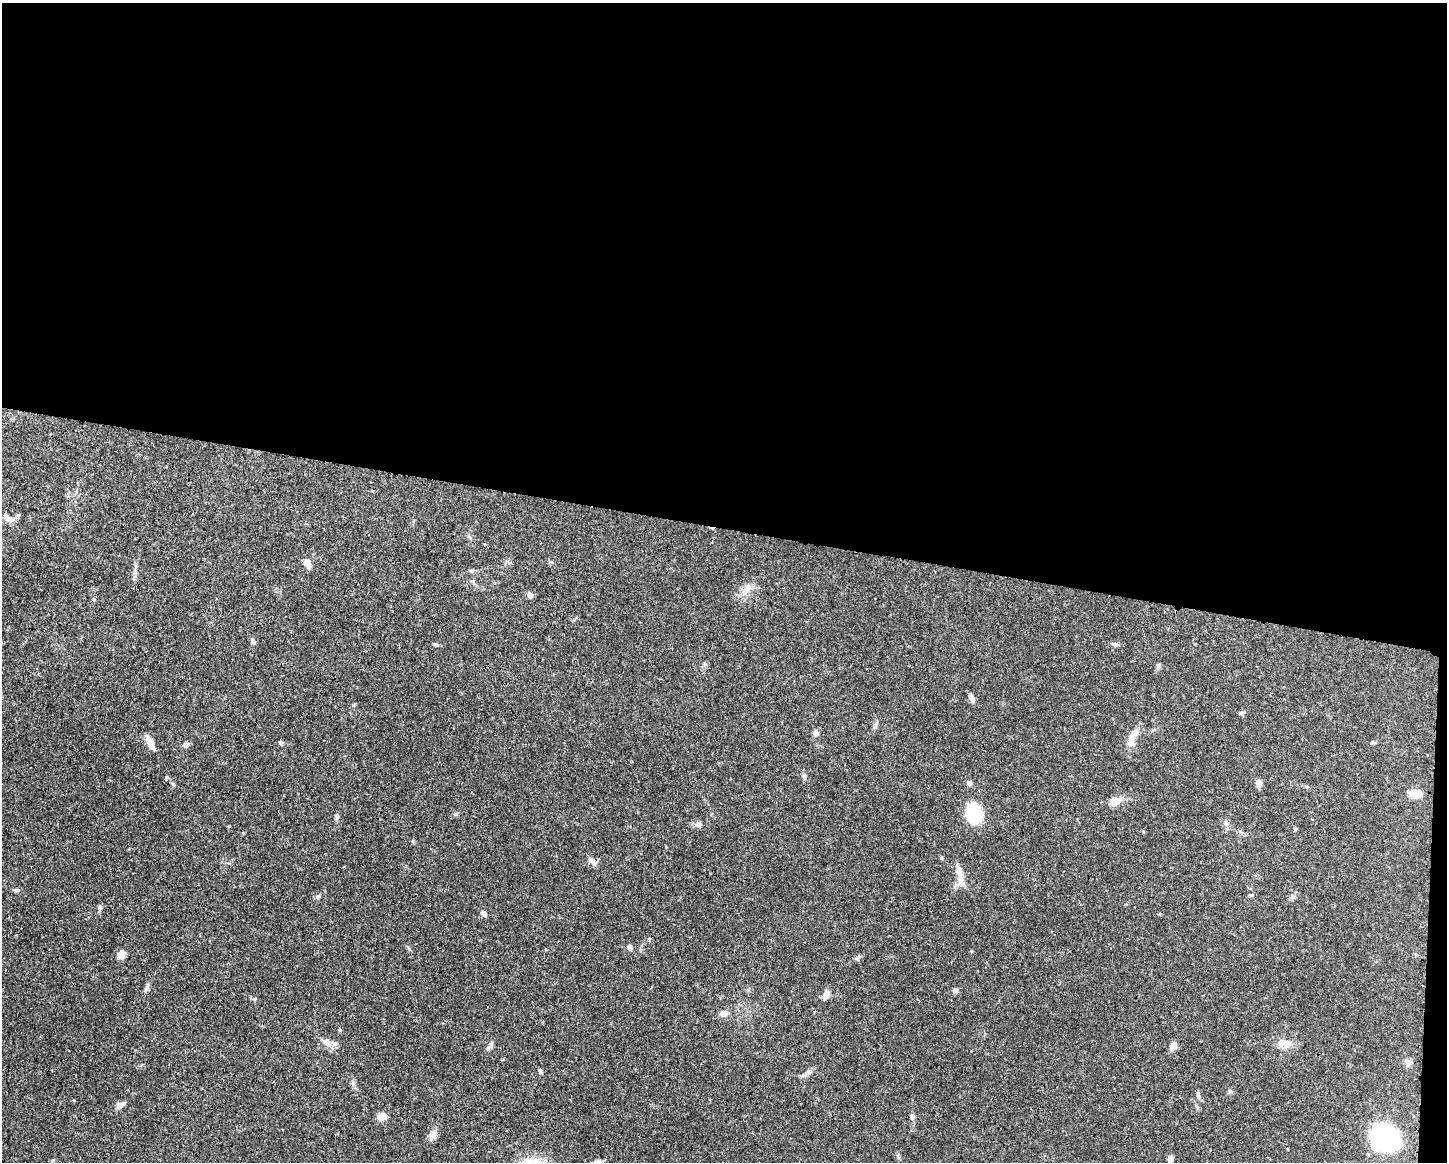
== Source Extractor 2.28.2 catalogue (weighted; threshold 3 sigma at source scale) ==
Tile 3 of 3 x 4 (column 3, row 1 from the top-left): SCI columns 3008-4452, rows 3486-4645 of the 4682 x 4647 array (HDU 1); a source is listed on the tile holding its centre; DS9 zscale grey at full resolution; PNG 1449 x 1164 px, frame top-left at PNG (2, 3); no overlay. Shown black and unused: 46% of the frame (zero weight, under 3 of 4 exposures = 1% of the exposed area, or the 3 px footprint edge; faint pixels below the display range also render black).
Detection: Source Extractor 2.28.2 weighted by HDU 2 'WHT'; one run over the whole footprint, this tile lists its part. Background 0.0563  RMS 0.0033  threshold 0.0148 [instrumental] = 3 sigma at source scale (4.5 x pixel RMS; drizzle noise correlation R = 1.50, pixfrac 1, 0.05/0.05 arcsec/px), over >= 5 px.
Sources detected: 57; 1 inside a brighter listed object's ellipse — not listed separately; the other 56 listed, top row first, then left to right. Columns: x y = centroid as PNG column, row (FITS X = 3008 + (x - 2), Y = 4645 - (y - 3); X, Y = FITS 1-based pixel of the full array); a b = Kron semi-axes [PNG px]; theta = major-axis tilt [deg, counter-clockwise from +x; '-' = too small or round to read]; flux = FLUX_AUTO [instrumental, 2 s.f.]
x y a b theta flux
18 515 5 5 - 0.47
8 518 16 7 -35 1.9
307 563 11 7 -65 2.3
135 573 9 4 82 0.94
746 589 15 6 64 2.3
530 595 8 7 - 0.94
253 641 7 6 - 0.86
436 644 6 4 -20 0.48
1115 644 8 5 -10 0.71
1158 666 8 5 68 0.7
971 697 10 6 -69 1.3
1241 713 7 5 2 0.6
876 725 9 4 81 0.75
816 733 8 7 - 0.95
1133 736 29 10 66 3.9
281 742 5 4 - 0.64
1373 742 5 5 - 0.4
151 744 14 8 -65 2.8
186 745 7 6 - 1.1
804 776 8 5 -88 0.81
166 777 5 5 - 0.46
969 783 6 6 - 1.2
1259 783 8 6 -85 1.6
1417 794 16 8 0 3.4
1114 802 11 8 21 4
974 813 12 9 -84 29
456 814 6 4 1 0.43
699 824 8 6 42 0.92
1295 829 6 4 72 0.34
593 862 14 5 -55 1.3
960 875 26 7 -76 3.6
17 890 8 5 0 0.63
1293 896 7 4 -46 0.53
317 897 7 5 55 0.59
484 913 8 6 -54 0.85
630 947 7 5 -63 0.86
122 954 10 8 68 1.8
146 988 11 4 67 0.9
955 990 7 6 - 0.79
826 994 12 7 80 1.7
724 1014 10 8 13 1.7
327 1043 14 7 -43 2.1
1284 1043 20 10 -11 3.4
1173 1046 10 7 65 1.8
1408 1062 8 7 - 1.1
541 1072 7 4 -55 0.58
808 1072 9 6 39 1.1
1230 1091 6 4 -44 0.46
1198 1094 8 5 -64 0.66
120 1105 11 7 28 1.5
382 1116 8 7 - 3.2
912 1116 8 6 88 0.84
433 1135 11 9 63 2
1386 1137 22 17 -39 67
1170 1159 7 5 84 1.2
599 1161 10 5 -9 0.91
Overlapping masked pixels (flux is a lower limit): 1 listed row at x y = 593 862
Unlisted compact peaks at least as high as the median listed source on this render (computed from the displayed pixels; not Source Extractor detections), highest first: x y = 99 908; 353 1082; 337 817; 340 1030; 254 999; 354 705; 229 826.